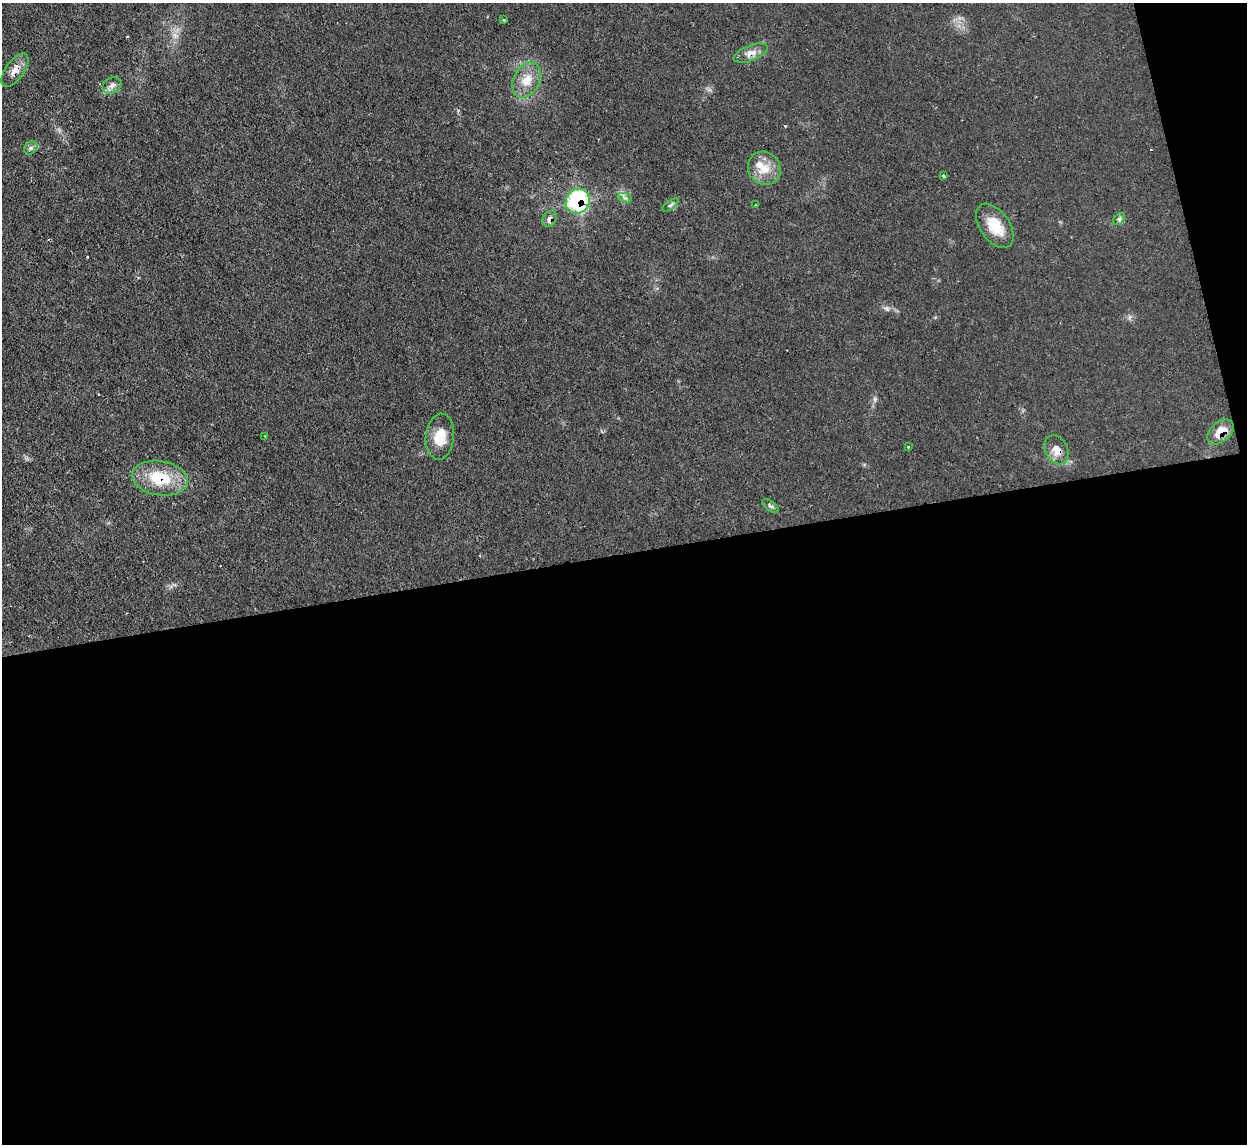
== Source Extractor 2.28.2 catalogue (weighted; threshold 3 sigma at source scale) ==
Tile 16 of 4 x 4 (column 4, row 4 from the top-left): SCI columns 3736-4980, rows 138-1279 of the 4980 x 4962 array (HDU 1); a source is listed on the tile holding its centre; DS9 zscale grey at full resolution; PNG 1249 x 1146 px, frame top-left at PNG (2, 3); each listed source drawn as its Kron ellipse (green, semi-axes under 4 px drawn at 4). Shown black and unused: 54% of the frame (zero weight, under 2 of 3 exposures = <1% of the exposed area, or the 3 px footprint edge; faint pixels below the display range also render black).
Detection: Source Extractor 2.28.2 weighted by HDU 2 'WHT'; one run over the whole footprint, this tile lists its part. Background 0.0276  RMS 0.0044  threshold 0.0199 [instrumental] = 3 sigma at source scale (4.5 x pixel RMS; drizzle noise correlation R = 1.50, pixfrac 1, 0.05/0.05 arcsec/px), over >= 5 px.
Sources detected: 25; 2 cosmic-ray / hot-pixel residue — neither listed nor drawn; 1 inside a brighter listed object's ellipse — not listed separately; the other 22 listed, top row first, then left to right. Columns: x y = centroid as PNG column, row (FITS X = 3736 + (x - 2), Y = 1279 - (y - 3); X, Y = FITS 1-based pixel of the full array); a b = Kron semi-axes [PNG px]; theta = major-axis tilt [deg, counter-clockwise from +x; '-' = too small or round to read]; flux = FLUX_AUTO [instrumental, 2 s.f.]
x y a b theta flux
504 20 3 2 - 0.56
751 53 18 7 21 3.5
15 70 19 9 56 4.3
526 80 18 13 63 7.2
112 85 10 7 26 2.3
31 148 7 6 - 1.2
764 168 17 15 -52 7.5
943 176 3 3 - 1.1
625 198 7 4 -19 1.1
578 201 13 11 63 46
670 205 9 3 34 0.88
755 205 3 2 - 0.6
549 219 8 6 58 1.9
1119 219 7 4 45 0.99
995 226 25 14 -55 12
1220 432 15 10 42 7.2
265 436 3 2 - 1.2
440 437 23 14 84 10
908 447 3 3 - 0.72
1057 450 15 11 -62 4.3
160 478 28 17 -9 18
770 506 10 5 -38 1.1
Overlapping masked pixels (flux is a lower limit): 7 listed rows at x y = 751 53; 15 70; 578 201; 549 219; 1220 432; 1057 450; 160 478